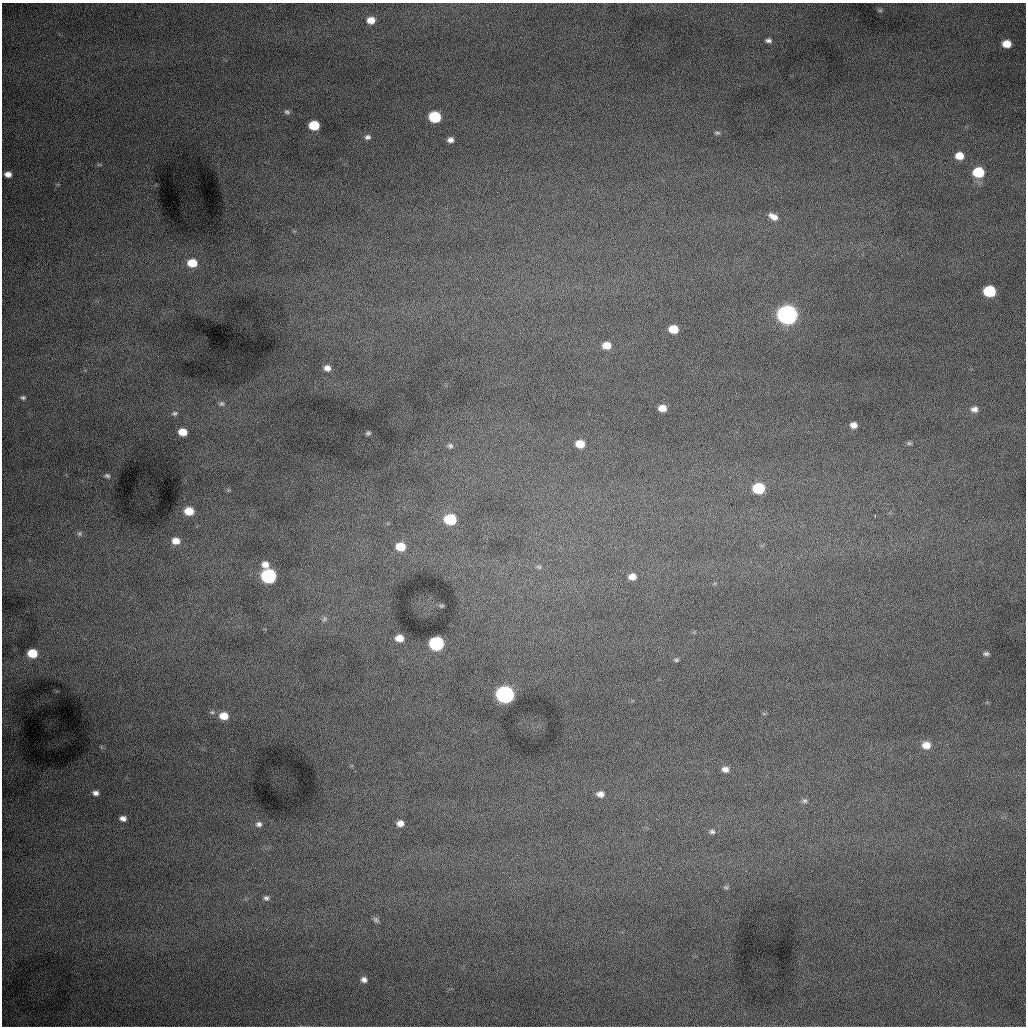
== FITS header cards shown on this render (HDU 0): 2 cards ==
NAXIS1  =                 1024 /fastest changing axis
NAXIS2  =                 1024 /next to fastest changing axis

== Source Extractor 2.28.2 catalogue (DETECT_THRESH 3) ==
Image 1024 x 1024 px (HDU 0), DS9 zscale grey, 1 PNG px = 1 image px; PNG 1028 x 1028 px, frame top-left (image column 1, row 1024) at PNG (2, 3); no overlay
Background 997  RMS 13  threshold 37.7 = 3 sigma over >= 5 px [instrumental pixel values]
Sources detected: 65; all 65 listed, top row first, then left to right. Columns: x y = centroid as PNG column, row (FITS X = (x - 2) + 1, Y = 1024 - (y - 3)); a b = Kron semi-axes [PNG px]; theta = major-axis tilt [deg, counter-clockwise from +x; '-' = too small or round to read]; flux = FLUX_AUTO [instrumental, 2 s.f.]
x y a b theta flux
880 10 6 4 29 1200
371 20 7 6 - 8900
768 40 7 5 -7 2500
1007 44 7 6 - 12000
287 112 8 5 -26 2000
435 117 8 7 - 59000
314 125 7 6 - 34000
717 133 7 5 12 1500
368 137 7 6 - 2400
450 140 6 5 - 3800
959 156 7 6 - 11000
978 172 8 7 - 42000
8 174 7 5 -5 5100
773 216 12 7 -29 6200
192 263 9 8 - 18000
989 291 8 7 - 60000
787 315 9 8 - 740000
673 329 8 6 -5 18000
607 345 8 7 - 10000
327 368 7 6 - 5000
23 397 6 5 - 1500
221 404 7 6 - 1800
662 408 7 6 - 8800
974 409 9 8 - 4300
175 413 8 6 8 2200
854 425 7 6 - 4800
183 432 7 6 - 12000
368 433 5 4 - 1500
909 443 7 5 -1 1500
580 444 8 6 -5 14000
450 446 8 6 -15 2300
107 476 7 5 -18 1900
759 488 8 7 - 51000
189 511 8 7 - 16000
875 517 3 2 - 480
450 519 8 7 - 51000
79 533 7 7 - 2400
176 541 9 8 - 8200
400 547 9 7 -7 19000
265 564 9 8 - 6200
539 567 8 5 -30 1700
268 576 8 7 - 190000
632 577 8 6 5 6400
441 606 6 4 6 1100
324 619 8 7 - 2300
399 638 7 6 - 9600
436 643 8 7 - 150000
32 653 7 6 - 20000
986 654 7 5 -12 1900
676 660 7 4 8 1400
505 694 8 7 - 460000
224 716 9 7 -8 12000
926 745 10 8 -1 9200
725 769 9 7 -14 4400
96 793 7 5 -11 3200
600 794 10 7 -6 5000
805 801 7 6 - 1900
123 818 6 5 - 3600
400 823 6 5 - 5500
259 824 9 7 0 3200
712 832 8 6 -2 2100
726 887 6 5 - 1300
266 898 7 6 - 2300
376 920 9 6 -33 2200
364 980 7 6 - 3300